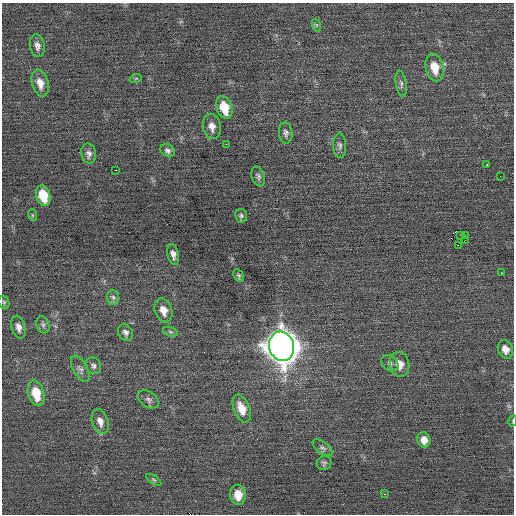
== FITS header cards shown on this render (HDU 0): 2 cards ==
NAXIS1  =                  512 / Axis length
NAXIS2  =                  512 / Axis length

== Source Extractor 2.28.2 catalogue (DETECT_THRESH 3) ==
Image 512 x 512 px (HDU 0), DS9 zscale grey, 1 PNG px = 1 image px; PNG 516 x 516 px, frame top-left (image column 1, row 512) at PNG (2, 3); each listed source drawn as its Kron ellipse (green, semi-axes under 4 px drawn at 4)
Background 0.0141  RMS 0.73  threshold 2.18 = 3 sigma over >= 5 px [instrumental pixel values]
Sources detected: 52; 1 with non-positive FLUX_AUTO (blend fragments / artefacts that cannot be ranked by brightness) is neither listed nor drawn; the other 51 listed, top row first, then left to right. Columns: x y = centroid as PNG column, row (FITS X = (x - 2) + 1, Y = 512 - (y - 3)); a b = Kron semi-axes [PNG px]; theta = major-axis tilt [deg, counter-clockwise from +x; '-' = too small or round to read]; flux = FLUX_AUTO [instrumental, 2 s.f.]
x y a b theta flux
316 25 6 4 -71 69
37 46 11 7 -79 240
435 67 14 9 -77 840
136 78 6 4 19 54
40 83 14 8 -75 480
401 84 13 5 -81 150
224 107 12 7 -71 1200
212 126 13 9 -78 370
286 133 11 6 -84 170
226 144 2 2 - 540
340 146 12 6 -87 170
168 151 8 6 -38 160
89 154 10 7 -80 200
487 165 2 2 - 400
116 170 2 2 - 37
258 176 10 6 -71 150
500 176 2 2 - 52
43 195 10 7 -73 1200
32 215 6 4 -71 61
241 216 7 6 - 110
465 235 2 2 - 700
461 236 3 2 - 24
465 240 2 2 - 35
458 245 3 2 - 120
173 254 10 5 -77 230
501 273 3 2 - 64
239 275 7 5 -59 94
113 297 7 6 - 130
4 302 7 5 -69 81
163 310 12 8 -72 470
43 325 9 6 -70 130
19 327 12 7 -73 300
125 332 9 7 -53 180
170 332 7 4 -19 86
281 346 15 12 -73 80000
505 349 9 7 -66 410
390 363 9 7 -38 150
400 364 12 10 -83 510
93 366 8 7 - 150
80 369 14 7 -61 200
36 393 13 8 -76 1100
148 399 11 7 -35 180
242 408 14 8 -69 740
100 421 13 8 -72 320
513 421 5 2 - 42
424 440 8 6 -76 350
322 448 12 5 -37 170
324 463 7 6 - 110
154 480 8 4 -35 89
384 494 3 2 - 120
238 495 10 8 -85 700
At the frame edge (FLAGS 8, measured only in part): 1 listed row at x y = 513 421
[1 non-positive-flux detection neither listed nor drawn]